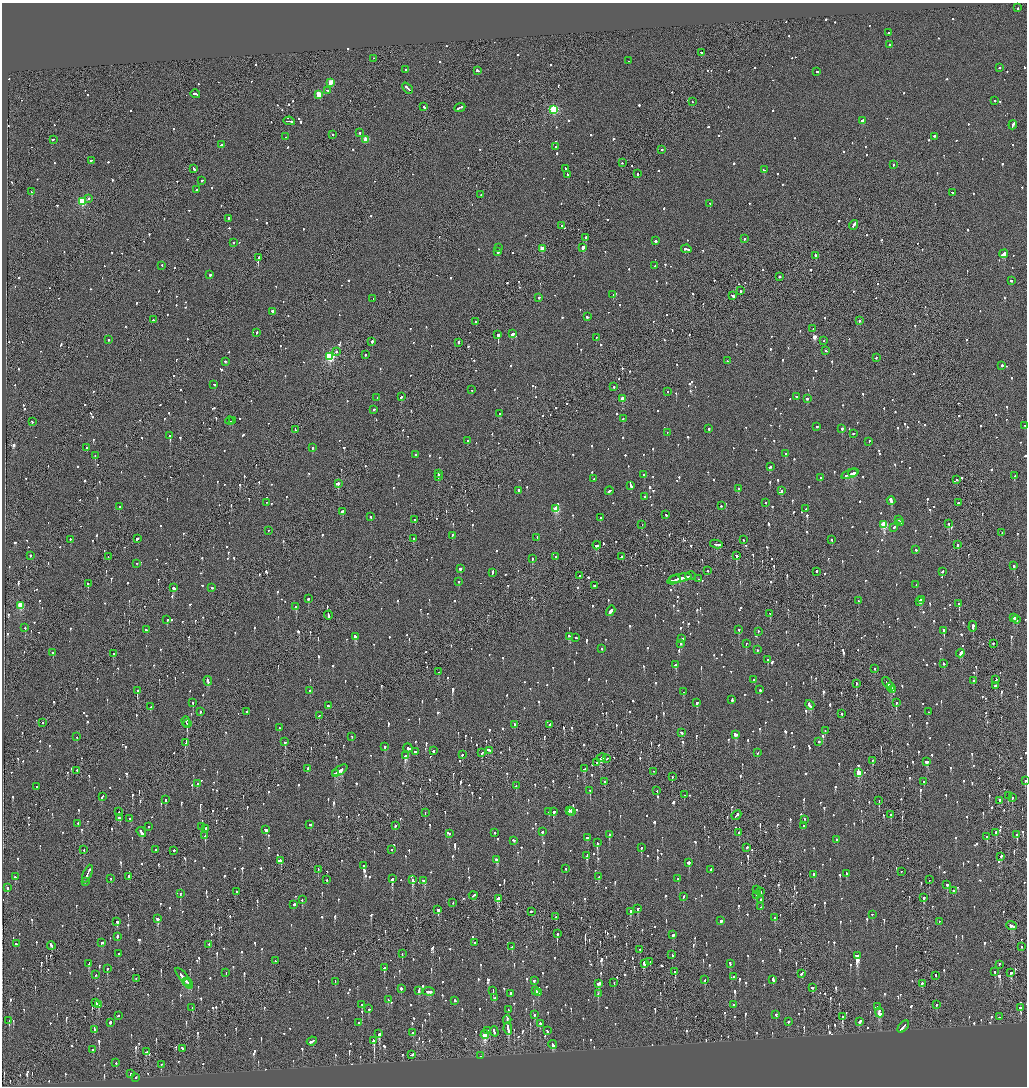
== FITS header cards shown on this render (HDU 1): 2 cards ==
NAXIS1  =                 2050
NAXIS2  =                 2168

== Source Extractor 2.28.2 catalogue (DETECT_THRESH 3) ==
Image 2050 x 2168 px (HDU 1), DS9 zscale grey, zoomed out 1/2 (1 PNG px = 2 x 2 image px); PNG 1029 x 1088 px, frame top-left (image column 2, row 2168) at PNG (2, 3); each listed source drawn as its Kron ellipse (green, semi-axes under 4 px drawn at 4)
Background -0.0739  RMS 0.068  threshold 0.204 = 3 sigma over >= 5 px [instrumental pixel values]
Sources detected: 1978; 71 cannot appear on this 1/2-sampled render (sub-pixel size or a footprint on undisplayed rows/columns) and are neither listed nor drawn; of the other 1907, the 500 brightest by FLUX_AUTO listed and drawn (1407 fainter detections omitted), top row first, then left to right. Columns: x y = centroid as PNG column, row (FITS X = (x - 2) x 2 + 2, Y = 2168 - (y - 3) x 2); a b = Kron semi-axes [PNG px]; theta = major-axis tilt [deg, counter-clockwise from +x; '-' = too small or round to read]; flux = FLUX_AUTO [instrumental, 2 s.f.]
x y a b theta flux
1018 8 2 2 - 140
888 33 2 2 - 330
889 45 2 2 - 300
701 53 4 2 - 220
373 59 2 1 - 150
629 61 2 1 - 230
1000 68 2 1 - 510
406 70 2 2 - 410
478 71 3 2 - 540
817 72 2 2 - 380
331 83 3 3 - 310
407 89 6 2 -45 440
328 91 3 2 - 190
195 94 5 2 - 290
319 95 3 3 - 390
995 101 2 2 - 160
692 102 2 2 - 170
424 107 3 2 - 190
460 108 6 2 23 380
554 110 3 3 - 1200
289 121 6 2 -10 430
863 121 2 2 - 970
1013 125 5 2 - 320
360 133 2 2 - 250
332 135 2 2 - 400
285 137 2 2 - 160
934 137 2 2 - 230
53 140 3 2 - 480
366 140 3 3 - 320
222 145 3 2 - 1400
555 147 3 2 - 180
662 150 2 2 - 150
91 161 3 2 - 230
622 163 2 1 - 400
894 165 2 2 - 190
194 169 3 2 - 200
565 169 2 2 - 170
764 170 4 2 - 200
637 174 2 2 - 300
567 175 3 2 - 310
202 181 2 2 - 260
196 190 2 1 - 200
32 192 3 2 - 380
952 193 2 2 - 140
481 195 2 1 - 150
89 199 2 2 - 220
82 202 3 3 - 1100
710 204 2 2 - 160
228 219 3 2 - 160
853 225 5 2 - 1400
562 226 2 2 - 140
586 238 2 2 - 1100
744 239 2 2 - 150
655 241 2 2 - 1800
233 243 2 2 - 140
499 248 2 2 - 280
583 248 2 2 - 3700
542 249 3 2 - 190
686 249 5 2 - 630
498 252 3 2 - 330
1004 254 4 2 - 1800
815 256 2 2 - 490
258 258 2 1 - 1300
162 266 2 2 - 150
655 266 2 2 - 140
210 275 2 2 - 610
779 277 2 2 - 140
1011 281 2 1 - 330
741 291 3 1 - 140
613 295 3 2 - 220
732 296 3 2 - 420
539 298 2 2 - 200
373 299 2 2 - 150
272 312 2 2 - 590
587 317 2 2 - 350
153 320 2 2 - 340
859 321 2 2 - 540
475 322 2 2 - 390
813 329 2 2 - 140
256 333 3 2 - 180
512 334 3 2 - 1000
498 335 2 1 - 6700
596 338 2 1 - 150
109 340 2 2 - 250
824 341 2 1 - 280
372 342 2 2 - 390
458 343 2 2 - 1300
826 351 2 2 - 150
336 352 2 2 - 140
365 355 2 2 - 170
330 357 4 3 - 1700
876 358 3 1 - 220
727 361 2 2 - 210
225 362 2 2 - 820
1002 366 2 2 - 480
214 385 3 2 - 180
614 387 2 2 - 210
472 390 2 2 - 170
667 392 2 2 - 170
401 397 2 2 - 290
797 397 2 2 - 390
377 398 2 1 - 410
623 399 3 2 - 200
807 399 2 2 - 260
374 410 2 2 - 160
499 414 2 2 - 160
623 419 2 2 - 240
230 421 4 2 - 230
232 421 3 2 - 170
32 422 2 2 - 160
1025 426 2 2 - 180
817 427 2 2 - 170
709 429 2 2 - 360
842 429 2 2 - 320
295 430 3 1 - 200
667 433 2 2 - 150
853 434 2 2 - 350
170 436 2 2 - 5100
468 441 2 2 - 360
869 442 2 2 - 140
87 448 2 2 - 350
312 448 2 2 - 180
785 454 2 2 - 330
416 455 2 2 - 250
95 456 2 2 - 270
770 467 3 2 - 210
853 473 5 2 - 560
438 474 2 2 - 430
850 474 9 2 20 670
644 475 2 2 - 140
1015 476 2 2 - 140
438 477 2 1 - 150
820 478 2 2 - 160
594 479 2 2 - 140
957 480 2 2 - 140
338 484 2 2 - 630
631 486 3 2 - 430
738 489 2 2 - 360
518 491 3 2 - 180
609 491 4 2 - 280
782 491 2 2 - 160
645 497 2 2 - 280
891 501 4 2 - 1800
267 503 2 2 - 140
766 503 2 2 - 170
958 503 2 2 - 430
721 506 2 2 - 230
119 507 2 2 - 170
556 509 3 3 - 570
806 509 2 1 - 190
342 512 3 2 - 460
666 515 2 2 - 340
371 517 2 2 - 150
600 518 2 2 - 190
414 520 2 2 - 260
899 520 2 2 - 190
900 523 3 2 - 190
948 524 2 2 - 840
642 525 2 1 - 470
884 525 3 3 - 880
894 528 3 2 - 370
268 531 2 2 - 160
1002 533 2 1 - 260
452 536 3 2 - 150
537 538 3 2 - 170
137 539 3 2 - 360
413 539 2 2 - 220
70 540 2 2 - 180
744 540 2 2 - 140
832 540 3 2 - 160
716 544 6 2 -8 450
958 545 2 2 - 470
597 546 4 2 - 330
916 550 2 2 - 210
30 556 2 2 - 330
736 556 3 2 - 640
108 557 2 1 - 140
556 557 2 2 - 240
622 557 3 2 - 190
532 559 2 1 - 440
136 564 2 1 - 180
1014 566 3 2 - 260
460 569 2 2 - 610
707 571 2 2 - 210
817 572 2 2 - 150
942 572 2 2 - 210
492 573 4 2 - 260
579 576 2 2 - 270
691 576 5 2 - 410
680 578 12 2 11 930
699 579 2 1 - 310
674 580 7 2 16 420
459 582 2 2 - 190
88 584 2 2 - 570
916 585 2 2 - 160
594 586 2 2 - 190
173 588 3 2 - 260
211 588 2 2 - 480
308 599 2 2 - 330
921 600 3 2 - 500
858 601 2 2 - 230
919 602 2 2 - 210
959 604 2 2 - 720
20 606 3 3 - 560
296 607 2 2 - 1700
611 611 5 2 - 640
770 614 2 1 - 210
328 616 4 2 - 440
1013 618 3 2 - 200
167 620 2 2 - 190
1016 620 4 2 - 260
973 627 5 2 - 430
25 628 2 2 - 150
146 630 3 2 - 230
739 630 2 2 - 400
944 631 2 2 - 380
758 632 2 1 - 170
356 637 4 2 - 890
570 637 2 2 - 240
576 638 2 2 - 200
681 639 3 2 - 240
680 644 2 2 - 170
746 644 2 2 - 400
993 644 2 2 - 490
601 649 2 2 - 200
757 650 2 2 - 220
53 653 2 2 - 140
960 653 4 2 - 250
113 654 2 2 - 140
768 660 2 2 - 250
944 664 3 2 - 140
676 665 3 2 - 410
875 669 2 2 - 170
438 672 2 2 - 160
754 680 2 2 - 1400
996 680 2 2 - 470
208 681 5 2 - 370
974 681 2 2 - 200
887 683 6 2 -51 430
856 684 2 2 - 160
995 686 3 2 - 210
891 687 3 2 - 340
760 690 2 2 - 220
893 690 4 2 - 350
137 691 2 2 - 710
310 691 2 2 - 160
684 692 3 2 - 150
732 700 4 2 - 210
193 703 2 2 - 240
697 703 2 2 - 560
896 703 2 1 - 740
810 705 5 2 - 330
328 706 2 2 - 270
151 707 3 2 - 170
200 712 2 2 - 210
247 712 2 2 - 170
928 712 2 2 - 140
842 714 2 2 - 140
319 716 2 2 - 400
186 722 5 2 - 210
43 723 2 1 - 420
187 724 2 2 - 320
514 725 2 2 - 150
550 725 3 2 - 390
279 728 2 2 - 150
825 731 2 2 - 210
681 733 2 2 - 240
735 734 3 2 - 570
77 737 2 2 - 150
352 737 2 2 - 140
285 742 2 2 - 490
819 742 2 2 - 420
186 743 4 1 - 300
384 747 2 2 - 160
408 748 5 2 - 450
433 751 2 2 - 780
490 751 4 2 - 560
415 752 3 2 - 460
482 753 3 2 - 140
758 753 2 1 - 340
462 755 2 2 - 220
405 756 2 2 - 1100
601 758 5 2 - 310
607 759 2 2 - 170
873 761 4 1 - 210
926 762 4 3 - 320
597 763 2 1 - 300
308 769 3 2 - 200
584 769 3 2 - 160
77 771 2 2 - 690
340 771 9 2 33 510
653 772 2 1 - 140
859 773 3 3 - 410
335 774 3 1 - 170
672 777 2 1 - 420
1025 781 2 2 - 180
605 782 2 2 - 220
924 782 2 2 - 280
197 784 2 2 - 160
516 786 3 2 - 230
37 787 2 2 - 250
590 791 2 2 - 250
657 791 2 1 - 240
684 795 2 2 - 170
1008 796 2 1 - 140
102 797 3 2 - 160
1012 798 3 2 - 180
165 800 2 2 - 380
879 801 2 1 - 190
999 801 3 2 - 720
569 811 2 2 - 670
119 812 2 2 - 170
549 812 2 2 - 170
554 812 2 2 - 290
571 812 2 1 - 230
425 813 2 2 - 140
891 815 2 2 - 150
736 816 5 2 - 340
119 818 2 2 - 320
130 819 3 2 - 150
804 820 2 2 - 190
78 824 3 2 - 160
310 825 2 2 - 730
395 826 3 2 - 220
803 826 3 2 - 140
148 827 2 2 - 200
202 827 2 2 - 200
206 829 2 2 - 320
266 830 3 2 - 1400
141 832 5 2 - 320
542 832 3 2 - 170
494 833 2 2 - 340
739 833 2 2 - 230
996 833 2 2 - 640
449 834 2 1 - 210
609 835 2 2 - 460
1017 835 3 2 - 200
205 836 2 1 - 170
987 837 2 2 - 500
588 838 3 2 - 210
837 840 2 2 - 200
513 841 3 2 - 140
597 843 3 2 - 430
641 848 2 2 - 430
747 848 2 1 - 300
84 850 2 1 - 150
156 850 2 2 - 280
392 850 2 2 - 140
174 851 2 1 - 350
587 856 3 2 - 710
1001 857 3 2 - 150
497 860 3 2 - 610
281 861 3 2 - 150
689 863 2 2 - 430
364 866 2 2 - 170
565 869 2 1 - 160
318 870 3 2 - 210
711 870 3 2 - 170
901 872 2 1 - 200
87 874 9 2 67 700
846 874 2 2 - 150
814 875 2 2 - 530
15 877 2 2 - 230
129 877 3 2 - 270
599 877 2 2 - 190
111 879 2 2 - 240
392 879 2 2 - 860
678 879 2 2 - 250
327 880 2 2 - 360
413 880 3 2 - 1100
929 880 2 1 - 160
424 881 4 2 - 1100
85 882 2 2 - 140
947 885 2 2 - 250
7 888 3 2 - 310
756 890 4 1 - 210
954 891 3 2 - 160
236 892 2 2 - 250
760 892 2 2 - 290
181 894 2 2 - 140
757 895 2 2 - 220
473 896 4 2 - 490
683 897 2 2 - 140
923 898 2 2 - 1100
498 899 3 2 - 450
302 900 2 2 - 290
761 900 3 2 - 230
453 903 2 1 - 210
294 905 2 2 - 430
761 907 2 2 - 240
637 909 2 2 - 310
438 910 3 2 - 270
531 912 2 2 - 250
630 912 3 2 - 560
872 915 2 1 - 160
556 917 2 2 - 150
775 918 3 2 - 140
157 919 4 2 - 270
721 921 2 2 - 1100
117 922 2 2 - 290
939 922 2 1 - 260
1011 926 5 2 - 310
557 934 3 2 - 240
673 935 2 2 - 200
117 937 3 2 - 460
102 943 3 2 - 140
475 943 2 2 - 170
16 944 2 2 - 210
209 945 2 2 - 290
51 946 4 2 - 300
512 947 3 2 - 160
1022 947 2 2 - 180
640 950 2 1 - 140
118 954 2 2 - 150
402 954 2 2 - 190
672 955 2 2 - 280
857 956 4 2 - 7000
275 961 2 2 - 140
650 962 2 1 - 450
89 964 4 2 - 180
644 964 4 2 - 660
730 964 3 2 - 190
999 965 2 1 - 150
384 968 3 2 - 170
107 969 2 2 - 350
675 972 3 2 - 890
995 972 2 2 - 550
226 973 2 2 - 150
1011 973 3 2 - 150
802 974 3 2 - 200
95 975 2 2 - 380
936 976 3 1 - 150
734 977 2 2 - 140
183 978 11 2 -52 800
136 979 2 1 - 240
705 980 2 2 - 140
773 980 3 2 - 220
534 981 3 2 - 180
187 982 2 1 - 140
335 982 3 1 - 150
614 983 2 2 - 140
189 984 5 1 - 430
598 984 3 2 - 840
922 984 2 2 - 300
813 988 3 2 - 140
401 989 2 2 - 500
418 991 3 2 - 220
493 991 3 2 - 210
535 991 4 2 - 670
428 992 6 2 -8 350
538 993 2 1 - 420
510 994 2 2 - 310
598 994 2 2 - 130
495 998 3 2 - 350
388 1000 2 2 - 270
455 1001 3 2 - 260
96 1003 3 1 - 620
98 1005 3 2 - 630
362 1005 2 2 - 190
733 1005 2 2 - 470
937 1005 2 1 - 250
877 1007 3 2 - 940
192 1008 3 2 - 230
1020 1008 2 2 - 500
369 1009 2 2 - 150
508 1010 3 2 - 180
879 1013 5 3 - 710
534 1015 2 2 - 620
776 1015 2 2 - 200
118 1016 2 2 - 190
842 1017 3 2 - 530
1000 1017 2 1 - 150
507 1020 4 2 - 270
9 1021 2 2 - 160
788 1022 2 2 - 420
859 1022 3 2 - 280
110 1023 2 2 - 210
358 1023 2 2 - 520
540 1024 2 2 - 360
903 1027 7 2 49 680
508 1029 6 2 -79 930
94 1030 4 2 - 400
488 1031 2 2 - 150
547 1031 2 2 - 140
494 1032 5 2 - 410
413 1033 2 2 - 370
379 1034 3 2 - 1000
485 1035 4 3 - 600
373 1041 2 2 - 1600
312 1042 5 2 - 360
553 1045 4 2 - 540
183 1049 3 2 - 420
93 1050 2 2 - 160
146 1052 3 2 - 280
412 1055 4 2 - 280
480 1056 2 1 - 280
116 1063 2 2 - 140
161 1065 2 2 - 270
130 1074 2 2 - 330
136 1078 2 2 - 830
At the frame edge (FLAGS 8, measured only in part): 2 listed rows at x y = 1025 426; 1025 781
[1407 fainter detections neither listed nor drawn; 71 sub-pixel or undisplayed-footprint detections neither listed nor drawn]